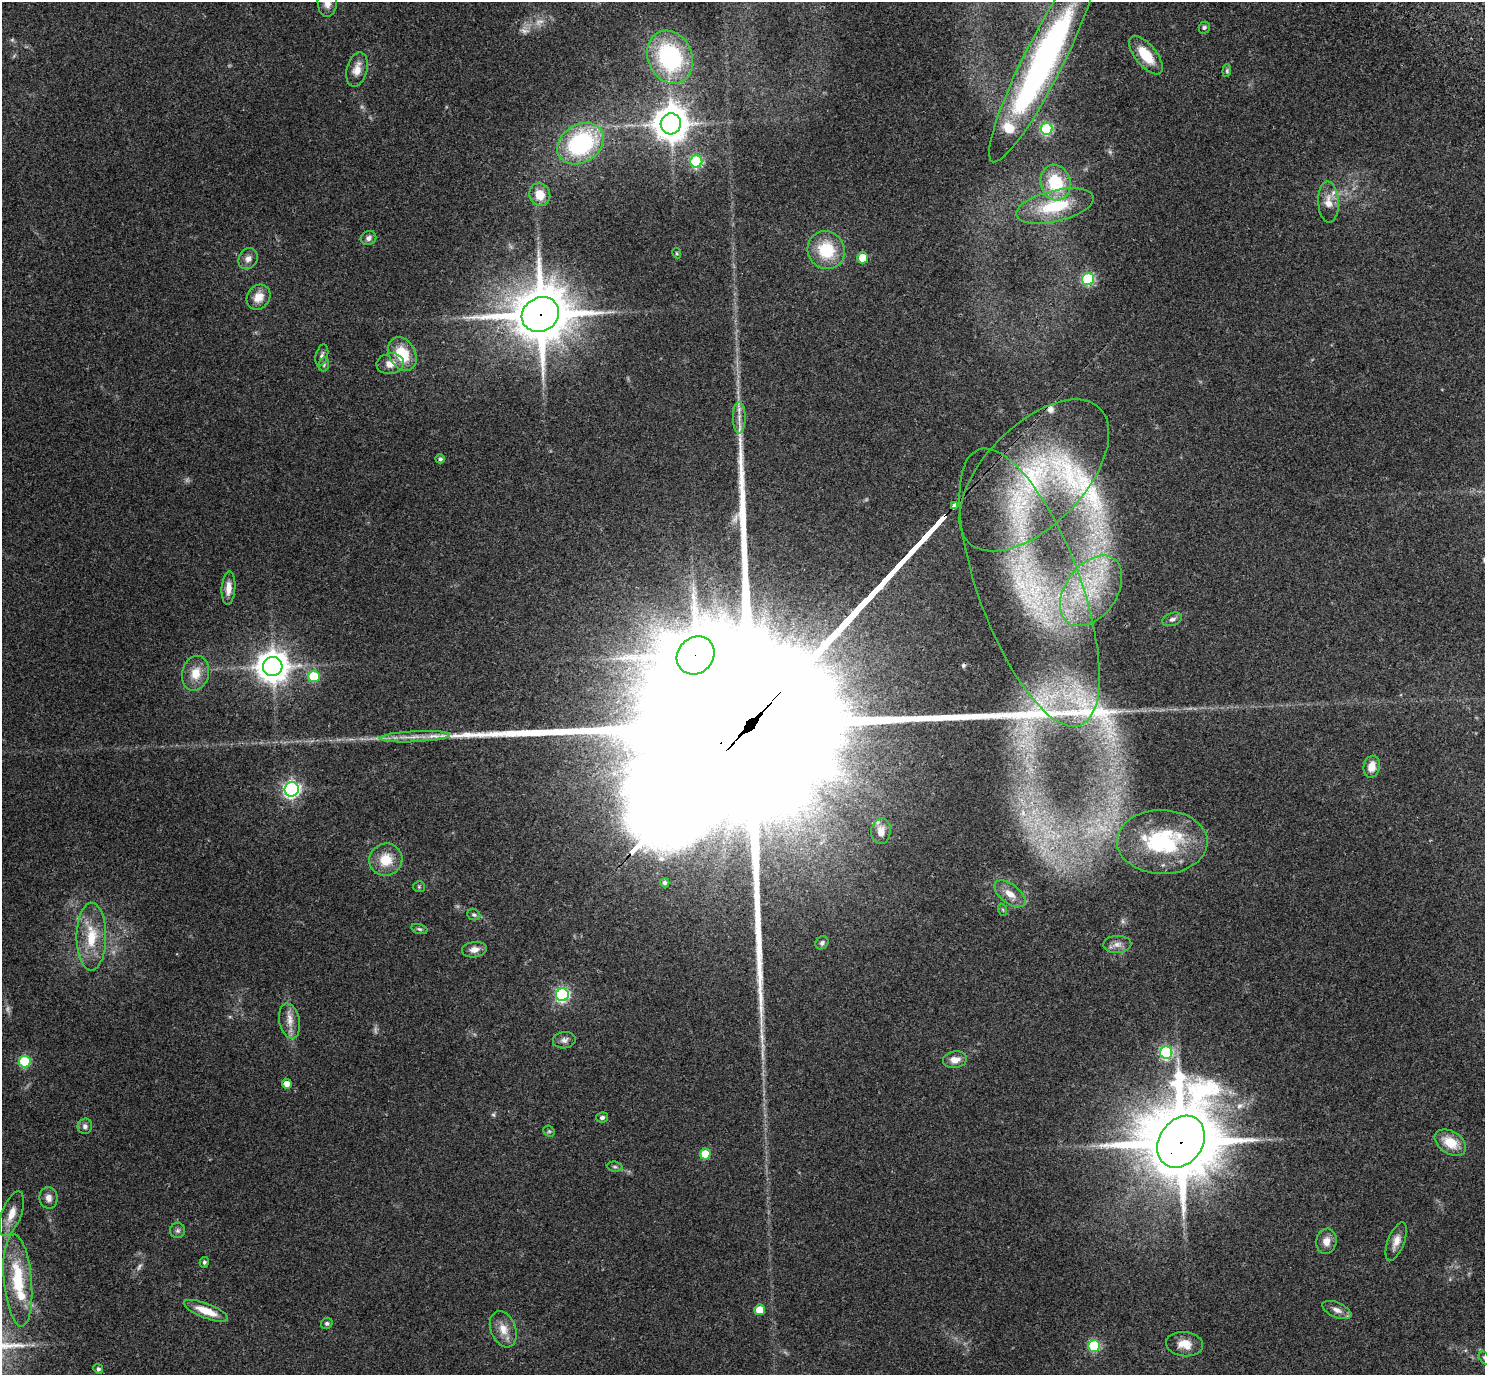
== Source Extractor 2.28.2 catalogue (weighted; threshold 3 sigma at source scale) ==
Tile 10 of 4 x 4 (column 2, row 3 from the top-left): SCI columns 1638-3120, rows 1783-3155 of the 6233 x 6246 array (HDU 1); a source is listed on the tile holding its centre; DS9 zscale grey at full resolution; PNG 1487 x 1377 px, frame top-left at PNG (2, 2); each listed source drawn as its Kron ellipse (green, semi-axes under 4 px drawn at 4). Shown black and unused: <1% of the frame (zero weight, under 3 of 4 exposures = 9% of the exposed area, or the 3 px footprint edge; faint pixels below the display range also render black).
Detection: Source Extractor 2.28.2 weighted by HDU 2 'WHT'; one run over the whole footprint, this tile lists its part. Background 0.203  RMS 0.0077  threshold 0.0348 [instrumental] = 3 sigma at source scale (4.5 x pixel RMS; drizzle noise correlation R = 1.50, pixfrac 1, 0.0396/0.0396 arcsec/px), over >= 5 px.
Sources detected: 103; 7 too faint to see at this stretch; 1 cosmic-ray / hot-pixel residue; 1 long thin detection or spike segment (spike, bleed or trail) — neither listed nor drawn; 9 inside a brighter listed object's ellipse — not listed separately; the other 85 listed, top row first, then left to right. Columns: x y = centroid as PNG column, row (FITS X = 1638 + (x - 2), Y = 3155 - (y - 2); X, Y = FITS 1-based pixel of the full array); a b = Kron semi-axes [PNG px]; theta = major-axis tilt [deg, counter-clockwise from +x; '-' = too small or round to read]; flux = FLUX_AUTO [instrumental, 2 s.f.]
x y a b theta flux
327 3 14 9 -88 6.8
1204 27 6 5 - 1.4
1146 55 23 10 -50 21
670 57 27 22 -65 88
1043 61 113 19 63 210
357 69 17 10 75 8.2
1227 71 6 4 84 1.1
671 124 10 10 - 1600
1047 129 6 6 - 82
580 144 25 19 32 93
696 162 6 6 - 75
1055 183 18 15 -74 32
540 195 11 10 - 12
1328 202 20 10 -87 9.1
1055 206 40 15 14 38
368 238 8 7 - 2.8
826 250 19 18 - 31
677 253 5 4 - 0.85
863 258 5 5 - 16
248 259 11 9 61 4.5
1088 279 6 6 - 78
258 297 13 11 55 9.3
540 314 19 17 30 4700
402 354 18 13 -61 25
322 355 11 6 74 2.3
324 364 7 5 78 1.5
390 364 14 10 9 8
739 418 16 6 90 5
440 459 5 4 - 1.8
1034 475 94 50 46 160
955 505 4 3 - 200
228 588 17 7 86 6.8
1029 588 147 51 -70 270
1091 591 39 25 54 65
1172 619 10 6 20 2.8
696 655 20 17 46 3700
273 666 10 9 - 1300
196 673 18 13 76 12
314 676 6 6 - 35
415 737 35 5 3 11
1372 767 11 8 77 8.4
292 789 7 7 - 220
881 831 13 9 83 6.2
1162 842 45 32 -1 73
386 860 16 16 - 17
665 883 4 4 - 2.3
419 887 5 5 - 1.1
1010 894 18 9 -38 8.9
1003 910 6 4 -71 1.1
474 915 7 5 -23 1.4
419 929 8 5 -16 1.5
91 937 34 15 90 26
822 943 7 6 - 2.1
1117 944 14 8 3 4.6
474 950 12 7 9 5.1
562 995 6 6 - 120
290 1021 18 10 -78 7.9
564 1040 11 8 8 3.4
1166 1052 6 6 - 93
955 1060 12 8 8 6.5
25 1062 6 5 - 51
287 1084 5 5 - 6.4
602 1117 6 5 - 2
85 1126 8 7 - 3.3
549 1131 6 5 - 1.1
1181 1142 28 21 55 8600
1450 1143 17 11 -32 16
705 1154 5 5 - 18
615 1167 8 5 -7 1.5
48 1198 11 9 -80 4.5
12 1214 23 9 70 10
177 1231 7 7 - 2.2
1326 1241 12 10 80 6.7
1396 1242 20 8 69 6.5
204 1262 5 4 - 1.9
18 1280 46 14 -85 42
760 1310 5 5 - 13
1337 1310 15 7 -24 4.8
206 1311 23 7 -21 15
327 1323 6 5 - 1.4
503 1329 19 12 -69 9.8
1184 1344 19 12 -7 10
1094 1346 6 6 - 64
1484 1357 7 4 -62 1.3
98 1369 5 4 - 1.9
Overlapping masked pixels (flux is a lower limit): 4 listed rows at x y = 540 314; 955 505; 696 655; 1181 1142
Isophote crosses this tile's border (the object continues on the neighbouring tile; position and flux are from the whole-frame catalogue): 2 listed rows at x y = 327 3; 1484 1357